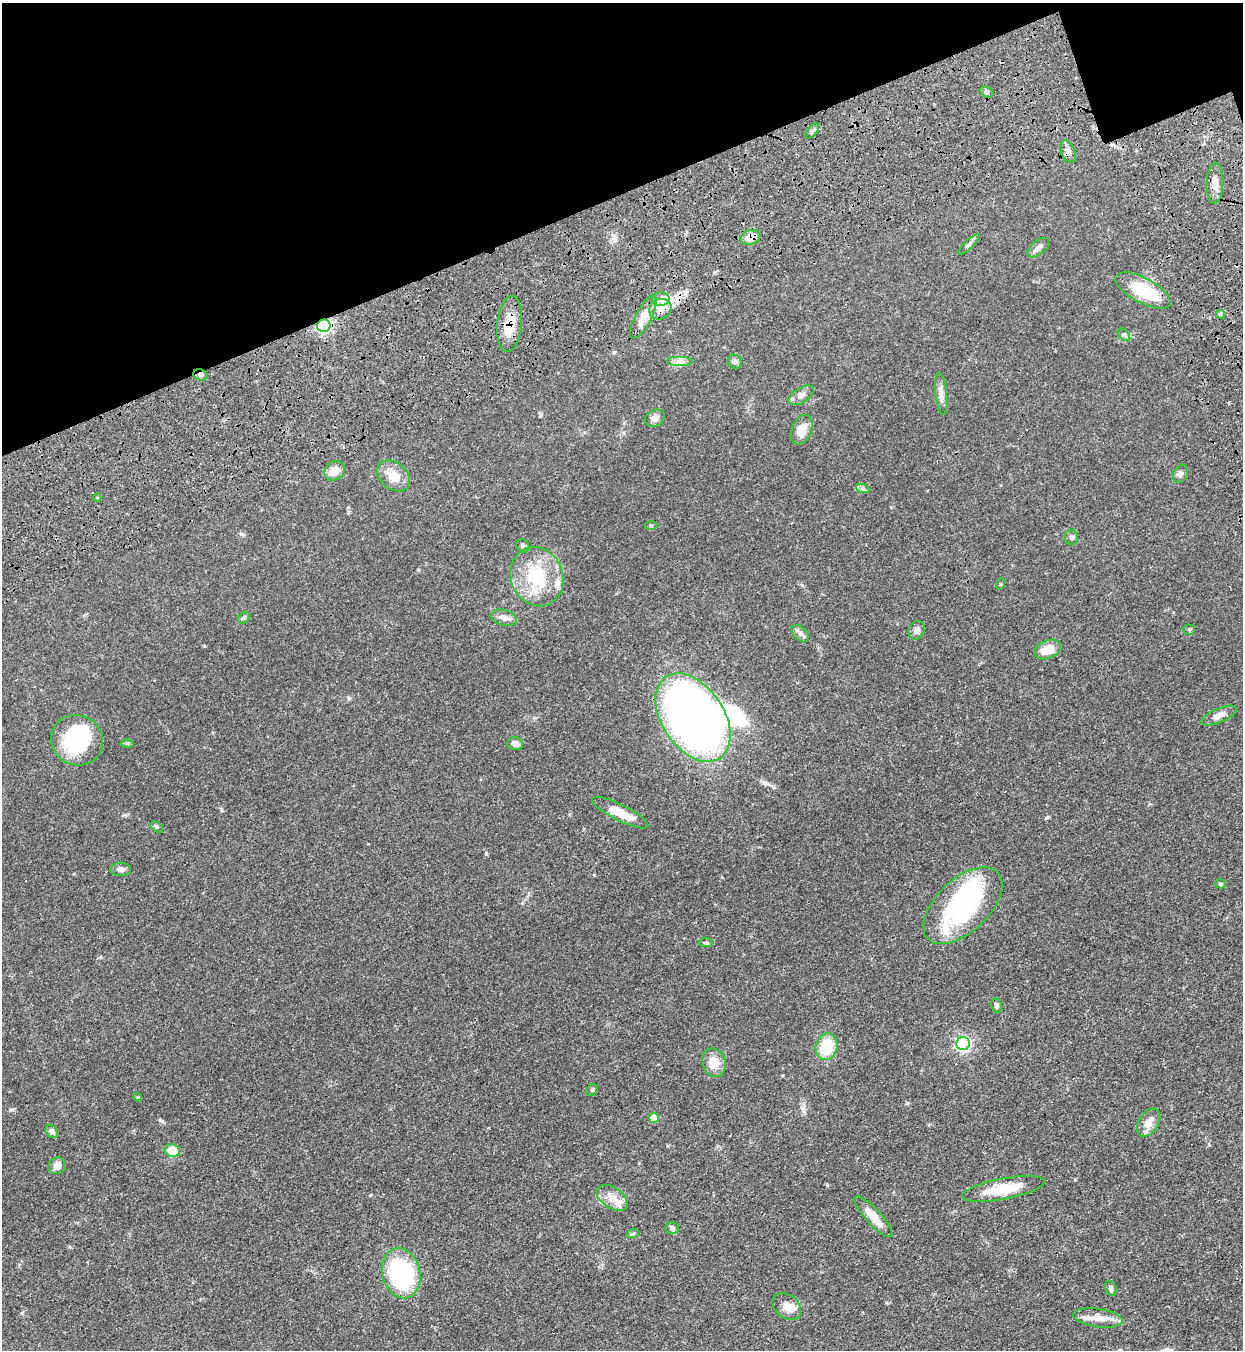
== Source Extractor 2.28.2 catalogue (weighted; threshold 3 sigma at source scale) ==
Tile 3 of 4 x 4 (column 3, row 1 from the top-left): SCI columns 2940-4180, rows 4230-5577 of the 5663 x 5760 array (HDU 1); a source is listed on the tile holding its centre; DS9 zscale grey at full resolution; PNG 1245 x 1352 px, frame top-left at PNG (2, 3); each listed source drawn as its Kron ellipse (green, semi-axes under 4 px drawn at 4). Shown black and unused: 16% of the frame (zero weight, under 3 of 4 exposures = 11% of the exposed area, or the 3 px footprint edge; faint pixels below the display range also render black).
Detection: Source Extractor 2.28.2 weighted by HDU 2 'WHT'; one run over the whole footprint, this tile lists its part. Background 0.0518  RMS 0.0042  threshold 0.0188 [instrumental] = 3 sigma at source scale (4.5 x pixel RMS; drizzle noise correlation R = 1.50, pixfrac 1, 0.05/0.05 arcsec/px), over >= 5 px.
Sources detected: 75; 3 inside a brighter object's white glare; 1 cosmic-ray / hot-pixel residue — neither listed nor drawn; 2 inside a brighter listed object's ellipse — not listed separately; the other 69 listed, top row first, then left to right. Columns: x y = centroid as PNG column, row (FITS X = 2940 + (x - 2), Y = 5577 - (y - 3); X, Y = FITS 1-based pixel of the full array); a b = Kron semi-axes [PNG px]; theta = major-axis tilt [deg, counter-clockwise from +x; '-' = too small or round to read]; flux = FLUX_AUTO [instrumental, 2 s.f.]
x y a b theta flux
987 92 7 5 -28 0.88
812 131 9 4 52 0.91
1068 152 12 7 -67 1.9
1215 183 20 8 88 3.7
750 237 10 7 15 5
969 244 14 4 45 1.2
1038 248 13 6 39 1.9
1143 290 31 12 -28 19
661 299 8 7 - 2
660 309 11 10 - 3.7
1220 314 5 5 - 0.6
643 317 24 8 63 5.7
510 324 28 12 84 9.3
324 326 7 6 - 85
1124 335 7 4 -45 0.84
680 361 13 5 0 1.9
735 362 7 6 - 1.1
200 375 7 5 -22 0.92
941 394 21 6 -84 2.5
801 395 14 7 33 2.2
655 418 10 8 27 1.9
802 430 15 9 69 5.5
335 471 11 9 38 4.5
1180 474 9 7 61 1.2
393 476 18 13 -38 5.7
863 489 7 4 -19 0.81
97 498 4 3 - 0.37
651 525 6 4 -1 0.51
1071 537 7 6 - 1.2
523 546 7 6 - 0.93
537 576 30 26 -68 21
1000 584 5 3 - 0.41
244 618 6 5 - 0.75
504 618 13 7 -15 2.3
917 630 9 8 - 1.8
1189 630 5 5 - 0.61
800 634 10 6 -45 1.5
1048 650 13 9 22 6.1
1219 715 19 7 23 3
693 717 49 31 -56 320
77 740 26 24 -31 32
127 743 6 4 1 0.6
515 744 8 6 -16 2.3
620 813 31 8 -27 8.3
157 827 7 4 -36 0.7
121 869 10 7 1 1.8
1221 884 5 4 - 0.63
963 906 48 26 44 58
706 943 7 4 -5 0.61
996 1006 7 5 -79 0.87
963 1044 7 6 - 85
827 1047 13 11 73 14
714 1063 14 11 -71 5.4
592 1090 6 5 - 0.62
138 1097 4 4 - 0.4
654 1118 5 5 - 6.5
1149 1123 15 10 57 4.2
52 1131 7 5 -43 1.5
172 1151 8 6 -9 7.2
57 1166 9 8 - 2.3
1003 1189 42 10 11 12
612 1198 17 10 -33 4.8
873 1217 26 7 -47 5.8
672 1228 7 6 - 0.99
633 1233 6 4 20 0.5
401 1273 25 19 -75 53
1110 1288 8 5 -73 1.3
787 1306 16 11 -41 4
1098 1318 25 9 -8 5.2
Overlapping masked pixels (flux is a lower limit): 6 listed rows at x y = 1068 152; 750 237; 510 324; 324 326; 200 375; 693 717
Unlisted compact peaks at least as high as the median listed source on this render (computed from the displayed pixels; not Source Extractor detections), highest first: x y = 162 1121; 370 1195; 1046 818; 241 534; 12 1110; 594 875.